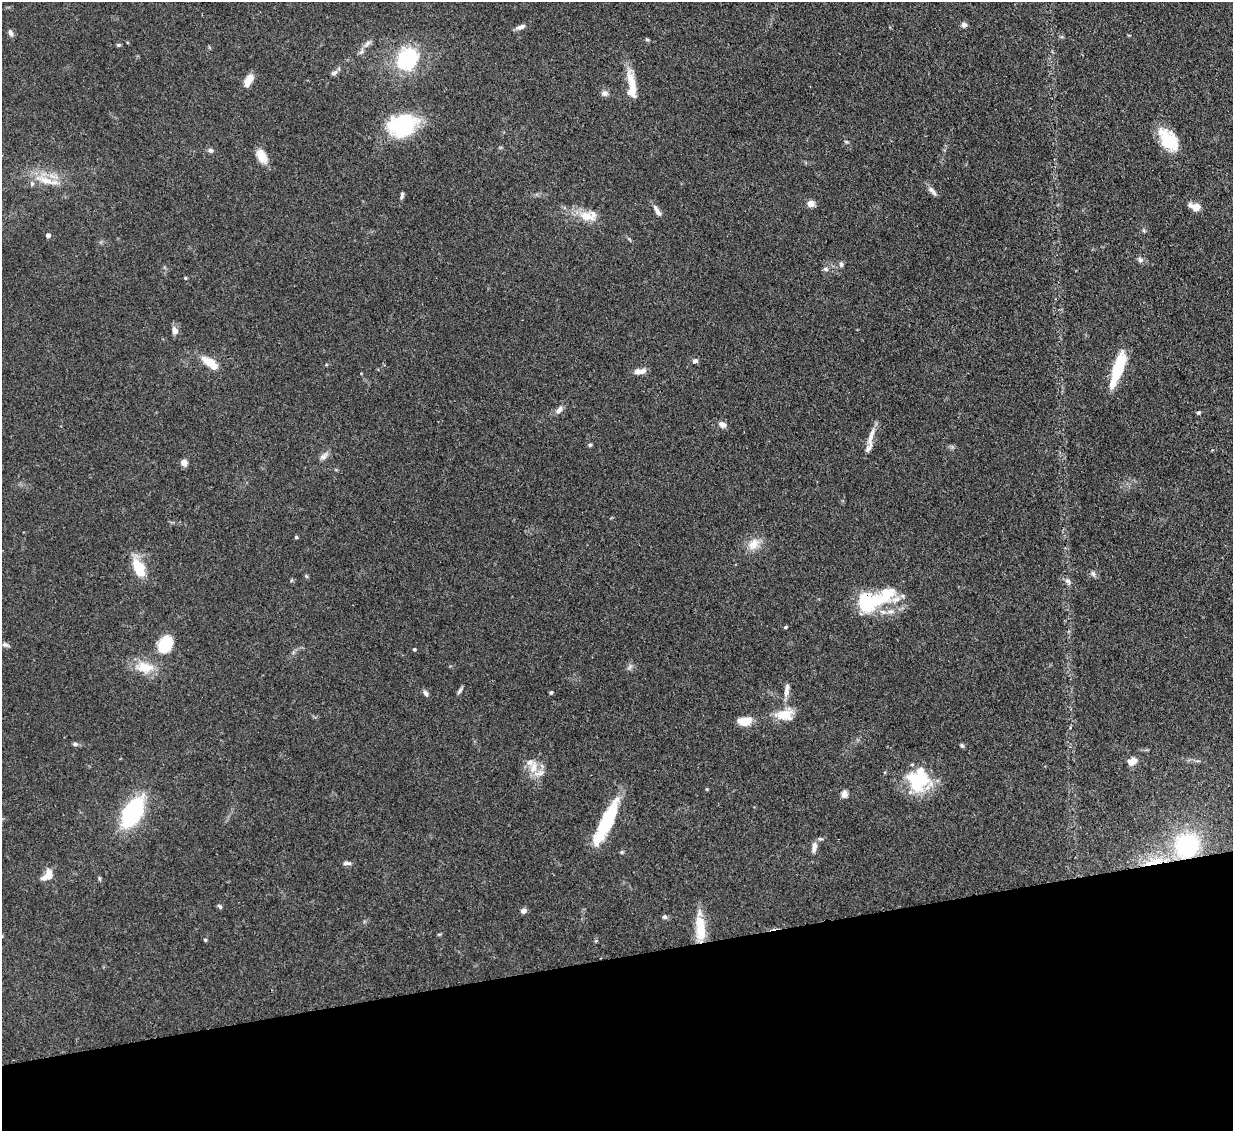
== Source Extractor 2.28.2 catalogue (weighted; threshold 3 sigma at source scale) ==
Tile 14 of 4 x 4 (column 2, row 4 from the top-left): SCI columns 1309-2539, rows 218-1346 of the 5079 x 5065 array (HDU 1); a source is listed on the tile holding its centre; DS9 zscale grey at full resolution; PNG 1235 x 1133 px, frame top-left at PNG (2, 2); no overlay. Shown black and unused: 15% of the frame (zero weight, under 3 of 4 exposures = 9% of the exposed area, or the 3 px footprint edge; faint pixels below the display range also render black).
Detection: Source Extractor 2.28.2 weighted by HDU 2 'WHT'; one run over the whole footprint, this tile lists its part. Background 0.125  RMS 0.0049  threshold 0.0222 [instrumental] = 3 sigma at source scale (4.5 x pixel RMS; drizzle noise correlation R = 1.50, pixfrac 1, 0.05/0.05 arcsec/px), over >= 5 px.
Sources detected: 91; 2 inside a brighter object's white glare — not listed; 10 inside a brighter listed object's ellipse — not listed separately; the other 79 listed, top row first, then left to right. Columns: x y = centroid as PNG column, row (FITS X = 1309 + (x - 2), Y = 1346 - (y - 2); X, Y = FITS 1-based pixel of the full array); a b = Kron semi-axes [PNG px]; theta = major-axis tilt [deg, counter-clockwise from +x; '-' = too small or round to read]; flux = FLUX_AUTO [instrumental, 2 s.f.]
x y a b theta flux
964 25 7 6 - 1.5
520 27 12 6 19 2.2
11 33 9 6 -68 1.4
647 40 6 4 -19 0.63
367 44 13 6 49 2.6
119 45 5 4 - 0.76
407 59 11 10 - 67
334 73 8 6 38 1.8
248 80 16 8 62 5.2
631 80 30 10 -78 8.5
604 93 9 7 -1 1.9
402 125 36 26 18 36
1169 140 28 16 -53 18
846 142 6 4 -1 0.61
210 150 7 6 - 1.2
261 156 17 9 -60 7.2
47 181 33 9 -20 9.9
932 191 16 5 -48 2.2
402 195 8 4 76 1.2
810 204 5 4 - 10
1196 207 11 9 8 4
657 211 15 5 -59 2.5
587 216 24 13 -14 9.5
48 235 4 4 - 2.1
1140 260 8 7 - 1.6
841 264 7 6 - 1.3
825 269 7 5 -20 1.1
185 278 4 4 - 0.52
175 330 11 8 -72 2.4
695 361 7 6 - 1.3
210 363 17 8 -37 10
1118 368 35 11 72 20
639 371 13 6 6 3.9
559 410 10 6 49 2.4
1198 412 5 5 - 0.71
722 424 10 6 -27 2.6
870 437 30 6 73 5.3
590 445 5 5 - 0.84
324 456 14 7 41 2.3
184 462 6 5 - 4
296 537 4 4 - 0.64
753 544 19 12 46 6.3
139 568 19 10 -66 16
1093 573 8 6 -49 1.3
306 576 6 4 -46 0.63
1068 581 10 7 -60 1.6
871 603 39 19 26 27
786 627 4 3 - 0.81
165 644 17 12 58 21
5 645 9 5 -16 1.2
414 649 4 3 - 0.77
145 667 26 15 -7 11
630 667 9 4 67 1.3
460 690 12 3 55 1.1
787 690 21 6 82 3.4
551 692 5 3 - 0.71
426 693 8 5 -49 1.6
785 714 25 13 17 9.4
744 721 13 8 4 8.9
75 744 7 5 -1 1.1
962 745 6 4 -47 0.84
1132 761 11 7 28 4.4
534 767 17 9 87 5.7
918 783 32 23 16 24
707 789 5 4 - 0.46
844 794 9 7 78 2.4
132 813 23 12 59 76
606 822 43 10 64 42
1187 845 22 21 - 52
814 847 13 6 78 3.1
1154 861 35 10 13 14
347 863 10 4 -3 1.5
47 875 15 8 47 5.6
99 879 7 3 -71 0.69
220 906 7 4 -45 0.81
523 911 6 5 - 2.1
665 917 6 5 - 1.2
700 929 35 12 -86 14
205 940 5 4 - 0.57
Overlapping masked pixels (flux is a lower limit): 4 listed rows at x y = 871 603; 1187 845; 1154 861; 700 929